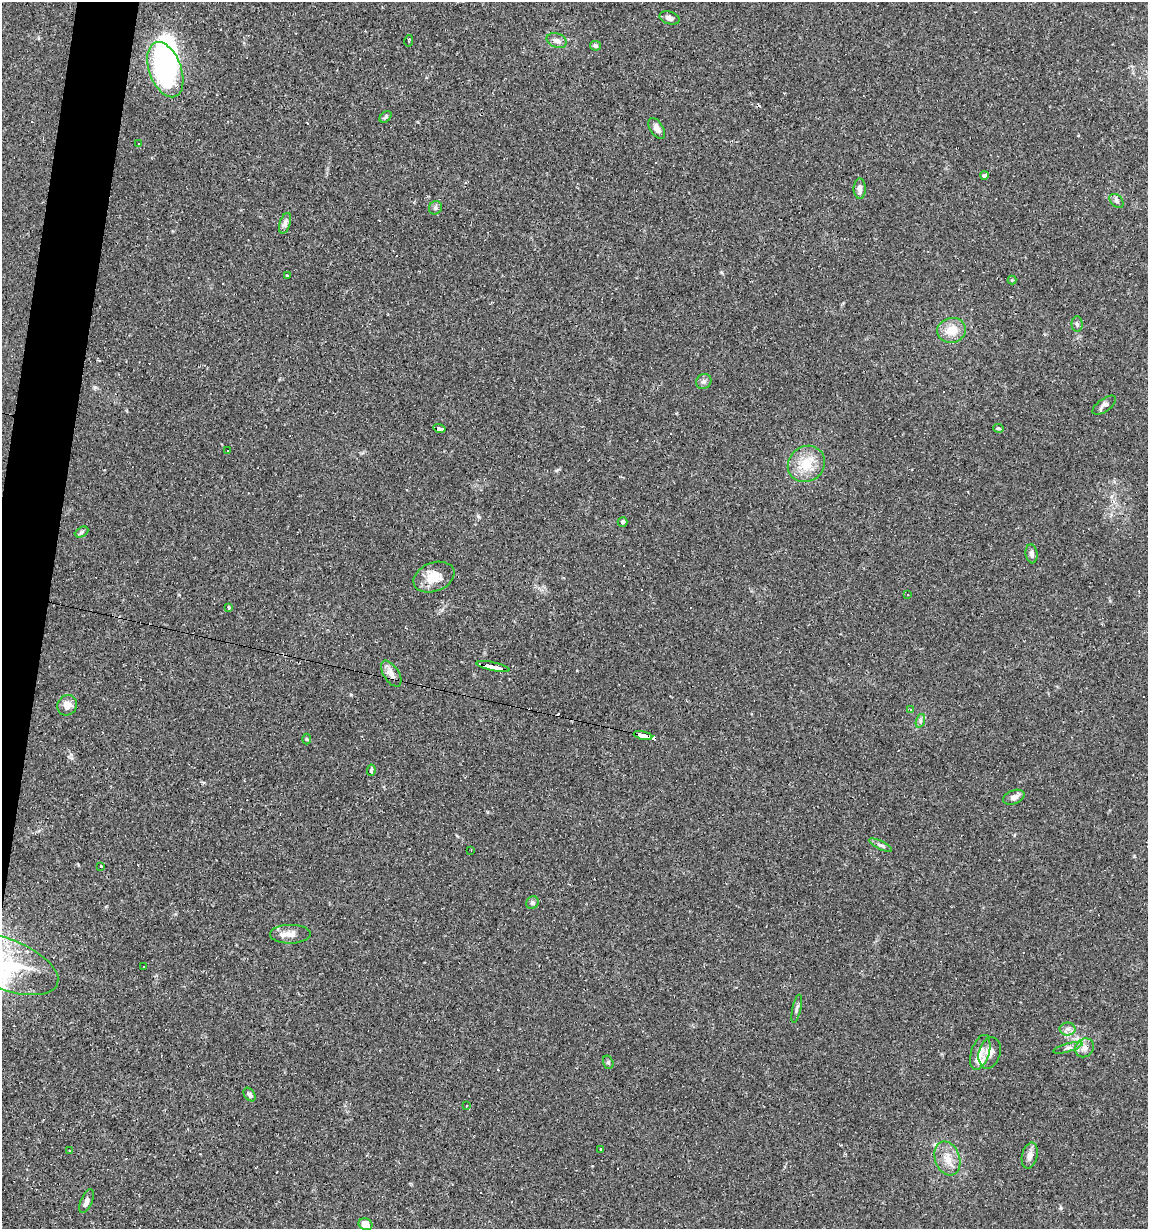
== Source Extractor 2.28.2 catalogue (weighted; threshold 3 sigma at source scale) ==
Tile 7 of 4 x 4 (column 3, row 2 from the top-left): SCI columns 2528-3673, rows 2457-3683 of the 4935 x 4911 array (HDU 1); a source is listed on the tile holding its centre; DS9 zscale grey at full resolution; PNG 1150 x 1231 px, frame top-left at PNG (2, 2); each listed source drawn as its Kron ellipse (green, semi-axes under 4 px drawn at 4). Shown black and unused: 3% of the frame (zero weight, under 2 of 3 exposures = <1% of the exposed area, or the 3 px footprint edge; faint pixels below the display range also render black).
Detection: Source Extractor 2.28.2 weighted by HDU 2 'WHT'; one run over the whole footprint, this tile lists its part. Background 0.0551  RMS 0.0043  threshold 0.0196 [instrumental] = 3 sigma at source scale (4.5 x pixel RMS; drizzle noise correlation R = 1.50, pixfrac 1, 0.05/0.05 arcsec/px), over >= 5 px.
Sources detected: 84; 2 inside a brighter object's white glare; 19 cosmic-ray / hot-pixel residue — neither listed nor drawn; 3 inside a brighter listed object's ellipse — not listed separately; the other 60 listed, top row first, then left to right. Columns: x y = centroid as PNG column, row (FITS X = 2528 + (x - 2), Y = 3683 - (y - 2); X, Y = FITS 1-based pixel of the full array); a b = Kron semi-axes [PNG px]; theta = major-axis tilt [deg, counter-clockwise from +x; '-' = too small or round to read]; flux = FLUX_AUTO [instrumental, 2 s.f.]
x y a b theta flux
670 18 10 6 -17 1.8
557 40 10 7 -20 1.9
409 41 6 2 79 0.54
595 46 5 5 - 1.1
165 70 29 16 -70 83
386 117 7 4 43 0.8
657 128 12 6 -58 2.3
138 144 2 2 - 0.33
984 176 4 4 - 1.1
860 189 10 6 -90 2.4
1116 201 8 5 -44 1.2
435 208 7 6 - 0.99
285 223 11 5 72 1.5
287 276 3 3 - 0.56
1012 280 4 4 - 0.38
1077 324 7 5 -88 1
951 330 14 12 13 6.5
704 381 8 7 - 1.3
1104 405 13 6 36 1.9
439 428 6 3 -14 6
998 428 5 4 - 0.61
227 451 2 2 - 0.33
806 464 19 17 40 9.8
623 522 5 5 - 0.81
81 532 7 5 29 0.81
1032 554 9 6 -82 1.5
434 577 21 14 20 7.9
908 595 3 2 - 0.47
229 608 4 3 - 0.85
493 666 17 3 -13 40
391 674 15 7 -57 2.8
67 705 10 9 - 3.5
910 709 4 3 - 0.33
920 721 7 4 71 0.92
643 736 9 4 -13 30
306 739 5 3 - 0.51
371 770 5 3 - 0.58
1014 797 11 6 21 2.1
881 845 13 4 -27 1.2
471 850 3 2 - 0.62
101 866 3 3 - 0.44
532 903 6 6 - 0.88
290 934 20 9 1 3.8
6 964 55 25 -21 40
143 966 3 2 - 0.54
797 1009 14 4 78 1.1
1068 1029 8 6 -1 1.5
1068 1048 15 4 16 1.4
1085 1048 10 8 47 2.3
980 1052 18 9 72 4
989 1053 16 10 75 4
608 1062 7 5 -75 0.74
249 1095 7 5 -54 1.2
466 1106 3 2 - 0.4
600 1149 3 3 - 3.7
70 1151 3 3 - 0.47
1030 1155 13 7 76 2.8
947 1158 17 12 -72 5.9
87 1201 13 5 67 1.8
365 1224 7 6 - 4.5
Overlapping masked pixels (flux is a lower limit): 4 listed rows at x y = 439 428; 493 666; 643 736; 6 964
Isophote crosses this tile's border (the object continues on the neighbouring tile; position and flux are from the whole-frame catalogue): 1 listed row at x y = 6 964